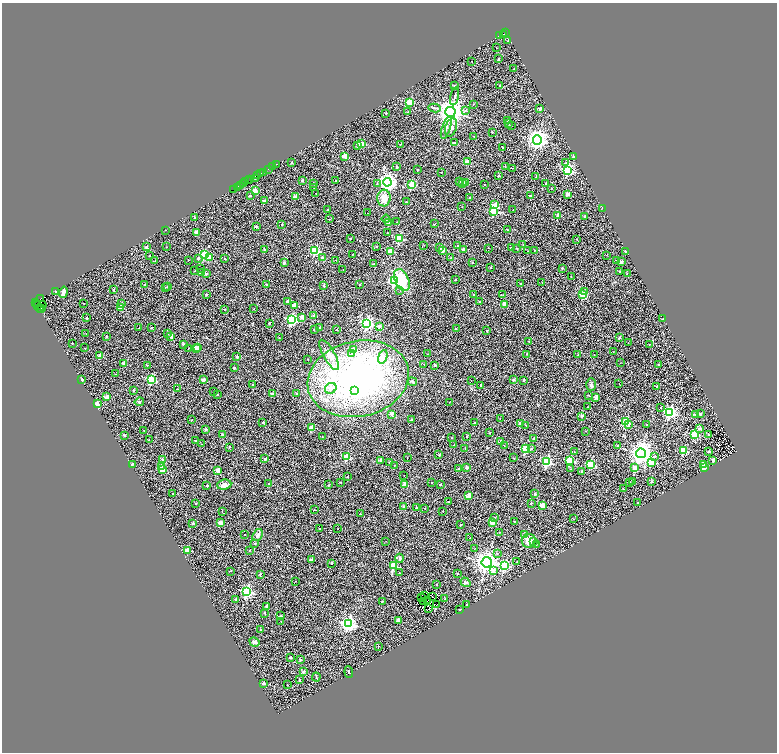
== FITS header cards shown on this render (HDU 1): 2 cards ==
NAXIS1  =                 1550
NAXIS2  =                 1500

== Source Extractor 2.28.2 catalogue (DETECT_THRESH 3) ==
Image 1550 x 1500 px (HDU 1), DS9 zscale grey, zoomed out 1/2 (1 PNG px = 2 x 2 image px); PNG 779 x 754 px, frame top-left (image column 2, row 1499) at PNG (2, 3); each listed source drawn as its Kron ellipse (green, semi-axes under 4 px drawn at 4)
Background 0.789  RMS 0.71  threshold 2.14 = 3 sigma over >= 5 px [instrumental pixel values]
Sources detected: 559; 126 cannot appear on this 1/2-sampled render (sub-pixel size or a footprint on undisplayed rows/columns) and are neither listed nor drawn; the other 433 listed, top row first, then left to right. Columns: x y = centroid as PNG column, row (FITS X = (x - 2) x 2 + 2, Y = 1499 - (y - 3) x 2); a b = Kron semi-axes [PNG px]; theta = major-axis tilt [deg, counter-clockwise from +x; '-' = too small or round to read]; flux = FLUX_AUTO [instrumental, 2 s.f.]
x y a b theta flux
505 33 3 2 - 720
503 34 3 2 - 100
499 36 3 2 - 48
508 40 2 2 - 68
496 47 2 1 - 70
498 59 2 2 - 330
472 61 2 2 - 98
513 69 2 2 - 440
454 85 4 2 - 92
499 85 2 1 - 64
455 96 9 2 76 210
409 102 3 3 - 4500
473 104 2 1 - 62
435 108 6 3 -12 180
540 109 3 3 - 270
466 110 2 2 - 84
408 112 2 2 - 210
450 112 5 5 - 140000
386 113 2 2 - 380
507 120 2 2 - 280
508 124 2 2 - 100
511 125 2 2 - 77
451 127 9 5 71 570
446 128 12 3 72 320
492 132 2 2 - 200
474 136 2 2 - 110
537 140 4 4 - 81000
454 143 2 2 - 210
362 144 2 2 - 2600
400 144 2 2 - 68
358 146 2 2 - 800
502 147 2 2 - 180
345 156 2 2 - 1700
574 157 3 2 - 200
292 162 2 2 - 250
467 162 2 2 - 1800
565 163 3 2 - 140
276 164 2 1 - 93
273 166 2 2 - 1400
505 166 2 2 - 49
397 167 2 2 - 300
513 168 2 1 - 42
269 169 2 2 - 230
418 170 2 2 - 94
568 170 3 3 - 13000
263 172 2 1 - 200
441 172 2 1 - 75
260 174 2 2 - 2100
257 175 2 1 - 190
498 176 2 2 - 260
536 176 2 2 - 67
250 179 3 1 - 160
255 179 3 1 - 74
248 180 2 1 - 82
302 180 2 2 - 580
335 181 2 2 - 130
459 181 2 2 - 98
246 182 2 1 - 210
387 182 4 4 - 59000
314 183 2 2 - 74
463 183 2 2 - 730
465 183 2 2 - 100
546 183 2 2 - 230
243 184 3 2 - 260
377 184 2 2 - 100
412 184 3 3 - 5800
240 185 2 1 - 580
485 185 2 2 - 230
238 187 2 1 - 680
314 187 2 1 - 49
551 188 2 2 - 79
233 189 2 2 - 1600
255 190 2 2 - 1500
316 193 2 1 - 67
567 194 2 2 - 990
250 196 2 2 - 170
530 196 2 2 - 110
295 197 2 2 - 1400
384 198 8 6 88 1200
469 198 2 2 - 420
264 201 2 2 - 340
406 202 2 2 - 290
494 205 3 2 - 1100
462 207 2 1 - 37
602 208 3 1 - 51
327 210 2 2 - 220
513 210 2 2 - 480
494 211 3 3 - 8000
367 213 2 1 - 240
558 215 2 2 - 880
585 216 2 2 - 340
195 218 2 2 - 110
329 219 2 2 - 43
386 219 4 3 - 130
397 222 3 2 - 83
389 223 2 2 - 1600
434 224 2 2 - 84
282 225 2 2 - 210
256 227 4 3 - 94
165 230 2 1 - 31
508 230 2 2 - 57
196 232 2 2 - 1300
387 233 2 2 - 100
350 238 2 2 - 110
399 238 3 3 - 7100
577 239 2 2 - 130
523 244 2 2 - 41
424 245 2 2 - 40
458 245 2 2 - 120
146 247 2 2 - 690
167 247 2 1 - 72
376 247 2 2 - 170
440 247 2 2 - 350
489 248 2 1 - 34
511 248 2 2 - 520
463 249 2 2 - 1200
517 249 2 2 - 140
265 250 2 2 - 410
315 250 3 3 - 9800
534 250 2 1 - 85
390 251 2 2 - 2600
443 251 2 2 - 1500
528 251 2 1 - 100
626 251 2 2 - 460
204 254 3 3 - 7400
353 254 2 2 - 42
150 255 2 2 - 120
606 255 2 1 - 43
322 257 2 2 - 240
198 258 2 2 - 440
209 258 3 2 - 2100
225 258 2 2 - 130
451 258 2 2 - 240
188 260 2 1 - 40
336 260 2 1 - 30
155 261 2 2 - 91
616 261 2 2 - 110
621 261 2 2 - 710
473 262 2 2 - 93
284 263 3 3 - 170
373 264 2 2 - 87
491 267 2 2 - 380
562 268 2 2 - 140
200 269 2 2 - 110
343 269 2 1 - 220
195 271 3 1 - 56
620 271 2 2 - 84
201 273 3 3 - 99
627 273 2 1 - 58
206 274 2 2 - 360
571 277 2 1 - 37
455 279 2 2 - 110
402 280 12 6 -65 5800
394 281 3 3 - 20000
542 282 2 1 - 37
360 284 2 2 - 130
521 284 2 2 - 230
145 285 2 2 - 440
267 285 3 3 - 120
168 286 2 2 - 170
324 286 2 2 - 270
165 287 2 2 - 77
114 289 2 2 - 230
400 291 2 2 - 87
56 292 2 2 - 210
63 292 6 3 73 480
585 292 3 2 - 310
206 294 2 2 - 330
474 295 2 2 - 330
503 295 2 1 - 42
583 295 3 2 - 3300
40 299 2 1 - 88
287 301 2 2 - 390
479 301 2 2 - 130
35 302 2 1 - 190
37 303 2 1 - 330
84 303 2 1 - 60
121 303 3 2 - 220
505 304 3 2 - 1600
294 305 2 2 - 1200
38 306 2 1 - 590
42 306 5 1 - 200
40 308 4 2 - 270
42 308 2 1 - 91
121 308 2 2 - 2100
224 309 2 2 - 180
254 309 2 2 - 56
314 316 2 2 - 910
302 317 2 2 - 1800
86 318 2 2 - 300
663 319 2 2 - 100
291 320 3 3 - 15000
269 323 2 2 - 260
367 323 4 4 - 21000
380 326 2 2 - 800
320 327 2 2 - 300
139 328 2 1 - 46
151 328 2 2 - 180
314 329 2 1 - 87
456 329 2 2 - 66
336 330 2 2 - 140
487 331 2 2 - 350
168 333 2 2 - 230
86 334 2 2 - 56
106 336 2 2 - 180
171 336 2 2 - 780
279 338 2 1 - 71
619 338 2 2 - 380
529 341 2 2 - 180
72 343 2 1 - 65
628 343 2 2 - 41
183 344 2 2 - 220
649 345 2 1 - 51
198 347 2 2 - 570
85 348 2 1 - 46
189 348 2 2 - 71
196 348 2 2 - 1400
354 349 3 2 - 300
613 352 2 1 - 37
352 353 4 3 - 270
427 354 2 1 - 71
527 354 2 1 - 100
329 355 17 6 -61 1300
578 355 2 2 - 130
594 355 2 1 - 52
100 356 2 2 - 1600
237 357 2 2 - 690
383 357 7 4 72 1300
308 359 2 1 - 92
620 363 2 1 - 320
124 364 2 2 - 1100
424 364 2 1 - 70
147 365 2 2 - 90
435 365 2 2 - 380
658 365 2 2 - 280
234 368 2 2 - 430
115 374 2 1 - 78
358 379 51 38 12 39000
81 380 3 2 - 160
152 380 3 3 - 7200
204 380 2 2 - 1400
513 380 2 2 - 720
524 380 2 2 - 470
471 381 2 2 - 450
412 382 4 2 - 130
252 384 2 2 - 73
619 384 2 2 - 61
481 385 2 2 - 450
591 385 6 5 - 290
657 386 2 2 - 560
331 388 6 5 - 700
177 389 2 1 - 72
134 390 2 2 - 240
355 390 3 3 - 1500
214 392 2 1 - 66
296 393 2 2 - 140
217 394 2 2 - 250
272 394 2 2 - 1000
588 395 2 2 - 920
107 397 2 2 - 1500
596 397 2 2 - 1700
139 402 5 3 - 180
449 402 2 2 - 55
97 404 2 2 - 1300
587 407 2 1 - 59
661 408 2 1 - 330
670 412 4 4 - 29000
392 414 2 2 - 1000
700 414 2 2 - 350
696 415 2 2 - 1900
582 416 2 2 - 560
500 418 2 1 - 47
191 420 2 2 - 84
411 420 2 2 - 310
263 422 2 2 - 370
625 422 3 3 - 8400
475 423 2 2 - 140
520 423 2 2 - 1500
526 425 2 2 - 94
628 425 4 2 - 300
647 425 2 2 - 90
312 427 2 2 - 1300
700 428 2 2 - 530
206 429 2 2 - 620
144 430 2 1 - 210
585 431 2 2 - 66
490 433 3 2 - 50
124 435 2 2 - 420
222 435 2 2 - 520
695 435 3 3 - 6400
709 435 2 2 - 950
467 436 2 2 - 180
322 437 2 2 - 83
452 438 2 1 - 51
534 439 2 2 - 620
149 440 2 1 - 400
196 441 2 2 - 95
501 442 2 2 - 1300
201 444 2 1 - 160
454 445 2 2 - 150
504 446 2 2 - 84
617 446 2 2 - 430
229 447 2 2 - 140
532 448 3 3 - 130
465 449 2 1 - 200
525 449 3 3 - 6000
683 451 3 3 - 5000
574 452 2 1 - 450
708 452 2 2 - 140
641 453 5 5 - 110000
439 455 2 2 - 230
655 456 3 3 - 190
346 457 3 3 - 4900
407 458 2 1 - 59
514 458 2 1 - 150
162 459 2 2 - 220
265 459 2 2 - 420
381 460 2 2 - 960
569 460 3 3 - 8900
713 460 2 2 - 1100
390 462 2 2 - 240
547 462 3 3 - 12000
651 462 3 3 - 4100
132 464 2 2 - 340
590 464 3 3 - 6700
394 465 2 2 - 100
703 465 3 2 - 1200
161 466 2 2 - 350
467 467 2 2 - 810
704 467 2 2 - 2200
635 468 3 2 - 2700
162 469 3 2 - 3300
459 469 2 2 - 400
571 469 2 2 - 51
218 470 2 2 - 2000
582 471 2 2 - 290
404 476 2 1 - 320
347 477 2 2 - 240
340 482 2 2 - 110
630 482 2 2 - 140
633 482 2 2 - 51
651 482 2 2 - 770
431 483 2 1 - 63
268 484 2 2 - 220
441 484 2 2 - 180
224 485 7 5 6 740
329 485 2 2 - 67
404 485 2 2 - 2100
207 486 2 2 - 180
623 489 3 1 - 77
173 493 2 2 - 110
535 494 3 3 - 120
469 496 2 2 - 2400
449 502 2 2 - 270
196 503 2 2 - 100
531 503 2 2 - 130
637 503 2 2 - 100
404 506 2 2 - 500
542 506 2 2 - 2900
416 508 2 2 - 200
425 508 2 2 - 76
314 510 2 1 - 76
222 511 2 1 - 490
443 511 2 2 - 100
360 514 2 1 - 87
494 517 2 2 - 45
574 519 2 1 - 41
514 521 2 1 - 230
492 522 2 2 - 3000
193 523 2 2 - 400
220 523 2 2 - 1600
460 525 2 2 - 210
319 529 2 2 - 99
338 529 2 1 - 1100
499 532 2 1 - 41
244 534 2 2 - 110
525 534 2 2 - 380
258 535 6 4 54 410
470 538 2 1 - 41
386 541 2 1 - 200
529 541 7 7 - 1200
534 542 3 3 - 290
255 543 2 2 - 150
536 545 2 1 - 64
475 548 2 1 - 37
188 550 2 2 - 2900
249 550 2 2 - 51
497 553 3 3 - 120
400 558 4 4 - 400
311 560 2 2 - 710
487 562 5 5 - 99000
517 562 2 1 - 60
332 563 2 2 - 170
504 565 4 4 - 9800
394 566 3 3 - 7000
494 570 4 3 - 960
230 571 2 2 - 51
400 573 2 2 - 61
457 573 2 2 - 150
260 574 2 2 - 410
296 581 2 1 - 43
465 582 5 4 - 370
437 585 2 1 - 86
247 592 4 4 - 22000
424 596 2 1 - 43
433 596 2 1 - 43
422 598 2 1 - 48
236 599 2 2 - 320
445 599 2 2 - 89
423 601 2 1 - 34
427 601 2 1 - 65
382 602 2 1 - 100
466 604 2 1 - 50
436 605 2 1 - 3
266 606 2 2 - 400
429 609 3 1 - 67
460 610 2 2 - 68
265 613 3 2 - 73
281 616 3 3 - 130
398 620 2 2 - 980
281 621 2 1 - 38
348 624 4 4 - 43000
261 630 2 2 - 88
254 642 5 3 - 240
378 646 2 1 - 36
290 657 2 2 - 460
300 660 2 2 - 110
304 671 2 2 - 740
349 672 6 2 -83 100
316 677 4 2 - 86
299 680 2 2 - 330
263 683 2 2 - 520
287 685 2 1 - 40
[126 sub-pixel or undisplayed-footprint detections neither listed nor drawn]